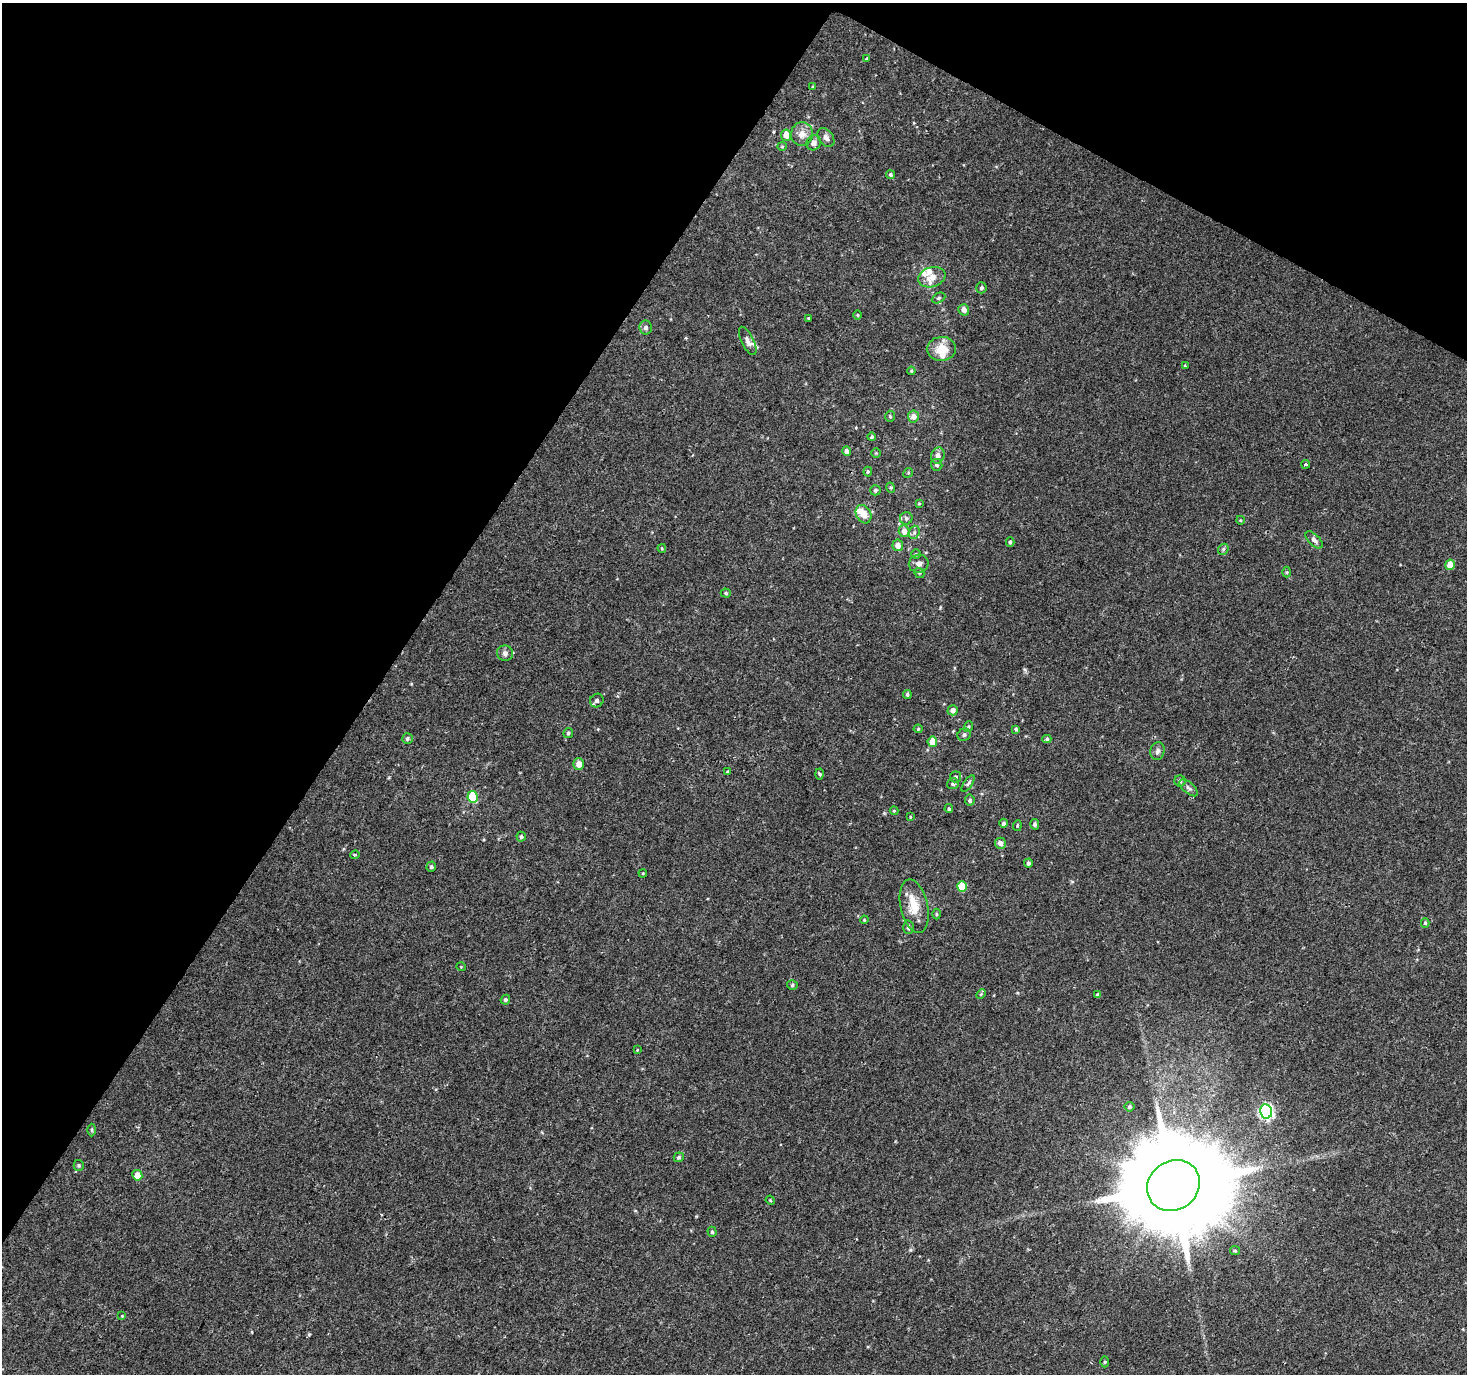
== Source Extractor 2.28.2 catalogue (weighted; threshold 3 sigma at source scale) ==
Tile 2 of 4 x 4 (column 2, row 1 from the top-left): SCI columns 1466-2930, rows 4310-5681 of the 5865 x 5939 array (HDU 1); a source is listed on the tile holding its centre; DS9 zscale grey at full resolution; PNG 1469 x 1376 px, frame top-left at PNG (2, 3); each listed source drawn as its Kron ellipse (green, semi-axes under 4 px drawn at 4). Shown black and unused: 32% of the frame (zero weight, under 2 of 3 exposures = <1% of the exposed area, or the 3 px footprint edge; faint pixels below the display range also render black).
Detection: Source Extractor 2.28.2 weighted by HDU 2 'WHT'; one run over the whole footprint, this tile lists its part. Background 0.0226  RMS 0.0054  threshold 0.0244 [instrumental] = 3 sigma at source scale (4.5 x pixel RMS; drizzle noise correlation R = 1.50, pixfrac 1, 0.0396/0.0396 arcsec/px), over >= 5 px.
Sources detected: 114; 7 inside a brighter listed object's ellipse — not listed separately; the other 107 listed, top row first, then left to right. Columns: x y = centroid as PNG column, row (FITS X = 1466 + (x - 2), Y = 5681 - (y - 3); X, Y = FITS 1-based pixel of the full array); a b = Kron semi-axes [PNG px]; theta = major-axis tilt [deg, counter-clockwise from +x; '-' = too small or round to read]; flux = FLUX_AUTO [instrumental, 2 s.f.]
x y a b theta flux
867 58 3 3 - 0.47
813 86 4 4 - 0.51
802 134 12 11 - 4.8
786 135 6 5 - 6
826 138 10 7 -54 2.9
814 143 8 7 - 3
782 146 4 4 - 0.59
891 175 4 4 - 0.93
932 277 14 9 19 5.5
981 288 5 5 - 1.2
939 298 7 4 27 0.97
964 310 6 5 - 3.1
858 315 5 3 - 0.51
808 318 4 3 - 0.72
646 328 7 6 - 1.8
748 341 15 6 -64 3
941 349 14 12 5 9.4
1185 366 4 3 - 0.51
911 371 4 4 - 0.59
890 416 5 4 - 0.81
913 416 6 5 - 3.3
872 437 4 3 - 0.75
846 451 5 4 - 2
876 453 4 4 - 0.51
938 455 8 6 72 2.7
1306 464 4 4 - 0.84
937 465 6 5 - 1.3
868 472 5 4 - 0.66
908 473 5 4 - 0.64
891 488 5 3 - 0.6
875 490 5 5 - 0.99
919 504 4 4 - 0.5
864 514 9 7 -60 6.7
906 518 6 6 - 1.1
1240 520 4 3 - 0.45
904 531 6 5 - 3.9
914 532 7 5 71 1.3
1314 540 11 5 -45 2.1
1010 542 5 3 - 0.9
898 545 6 5 - 3.9
662 548 4 3 - 0.51
1223 549 6 5 - 0.89
916 554 5 5 - 0.6
919 564 10 9 - 2.9
1450 565 5 5 - 7.6
1287 572 5 3 - 0.64
919 573 5 4 - 0.82
726 593 5 4 - 0.82
505 653 8 7 - 1.9
907 694 4 4 - 0.98
597 701 7 6 - 1.6
953 710 5 5 - 2.4
968 727 5 3 - 0.63
918 729 4 4 - 0.6
1016 729 4 4 - 0.86
568 733 5 5 - 0.79
964 735 7 6 - 1.2
407 738 5 5 - 1.1
1047 739 4 4 - 0.82
932 742 5 5 - 7.7
1157 751 9 7 75 1.8
579 764 6 5 - 3.7
728 772 3 3 - 0.88
820 774 5 3 - 0.67
955 777 6 5 - 1.2
1180 781 5 5 - 0.91
953 784 6 5 - 1.1
968 784 10 4 56 1
1189 788 11 5 -41 1.7
473 797 6 5 - 24
970 800 5 4 - 1.2
949 809 4 3 - 0.71
894 811 4 4 - 0.52
910 817 4 2 - 0.39
1004 823 4 4 - 1.5
1035 824 5 4 - 1.4
1017 826 5 3 - 0.67
521 837 5 4 - 1.1
1000 843 5 5 - 2.5
355 855 5 4 - 0.66
1028 863 4 4 - 1.2
431 867 5 4 - 0.98
643 873 4 3 - 0.48
962 886 5 5 - 13
914 906 27 13 -78 11
936 914 5 3 - 0.6
864 920 4 3 - 0.49
1425 923 4 4 - 0.64
908 927 7 5 88 1.2
461 967 5 3 - 0.4
792 985 5 4 - 0.87
981 994 5 4 - 0.6
1097 995 3 3 - 4.6
505 1000 5 4 - 0.88
637 1050 3 3 - 0.41
1130 1107 5 5 - 0.9
1266 1111 7 6 - 100
92 1130 6 4 -89 0.72
679 1157 5 4 - 0.96
79 1165 5 5 - 0.84
137 1175 5 5 - 6.3
1173 1185 27 24 38 15000
770 1200 5 3 - 0.5
712 1232 5 4 - 0.85
1235 1251 5 4 - 0.65
122 1316 4 3 - 0.43
1105 1362 5 3 - 0.62